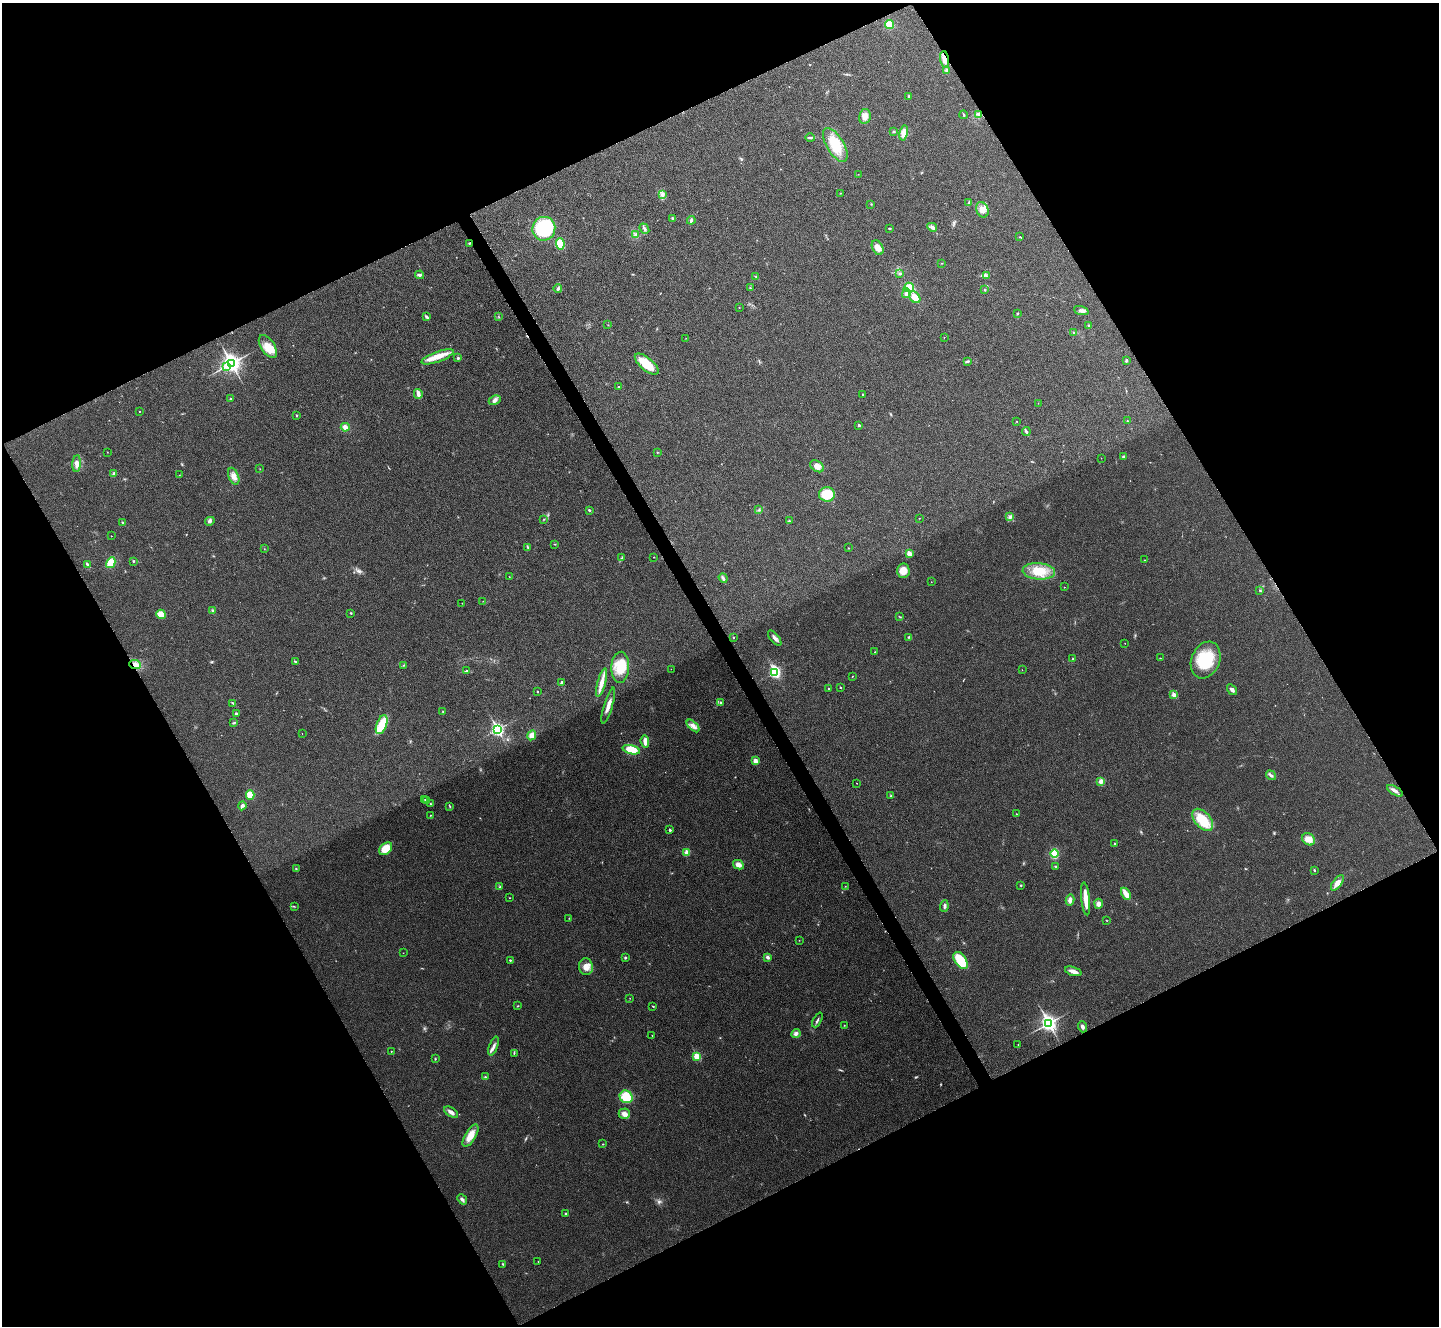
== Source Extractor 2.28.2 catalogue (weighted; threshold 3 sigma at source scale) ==
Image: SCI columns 7-5754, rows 161-5456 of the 5762 x 5752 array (HDU 1 of 3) = the unmasked area's bounding box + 8 px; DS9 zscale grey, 4 x 4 block average (1 PNG px = mean of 4 x 4 image px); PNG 1441 x 1328 px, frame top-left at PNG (2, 3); each listed source drawn as its Kron ellipse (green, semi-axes under 4 px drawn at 4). Shown black and unused: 47% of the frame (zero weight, under 3 of 4 exposures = <1% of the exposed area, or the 3 px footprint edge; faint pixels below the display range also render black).
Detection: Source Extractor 2.28.2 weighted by HDU 2 'WHT'. Background 0.034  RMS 0.0062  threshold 0.0278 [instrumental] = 3 sigma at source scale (4.5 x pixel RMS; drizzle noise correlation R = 1.50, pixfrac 1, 0.05/0.05 arcsec/px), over >= 5 px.
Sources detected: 236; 3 too faint to see at this stretch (4 x 4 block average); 1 inside a brighter object's white glare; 3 cosmic-ray / hot-pixel residue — neither listed nor drawn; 7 inside a brighter listed object's ellipse — not listed separately; the other 222 listed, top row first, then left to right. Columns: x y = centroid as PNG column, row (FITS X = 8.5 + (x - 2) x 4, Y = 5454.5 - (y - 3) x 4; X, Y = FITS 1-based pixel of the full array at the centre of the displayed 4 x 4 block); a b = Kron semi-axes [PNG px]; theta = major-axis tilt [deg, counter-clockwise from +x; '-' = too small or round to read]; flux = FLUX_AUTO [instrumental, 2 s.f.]
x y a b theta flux
890 24 5 4 - 33
945 59 8 4 -81 27
946 70 3 2 - 3.2
908 96 2 2 - 4.6
964 115 4 2 - 3.7
979 115 3 2 - 4.2
865 116 7 5 78 22
894 132 2 2 - 2.5
904 133 7 4 79 33
810 138 4 2 - 5
835 145 19 8 -59 87
858 174 2 2 - 0.76
841 193 2 2 - 1.4
662 194 4 3 - 9
969 203 4 2 - 4.2
871 204 2 2 - 1.8
982 210 8 6 -68 24
673 218 2 2 - 11
691 220 4 3 - 7.9
932 227 5 3 - 12
889 228 3 2 - 2.6
544 229 12 11 - 310
644 229 6 3 -50 7.4
635 235 3 2 - 4.3
1020 237 2 2 - 1.1
469 243 2 2 - 2.6
560 244 6 4 -86 57
878 248 8 5 -63 28
941 263 2 2 - 1
900 274 3 2 - 5.9
420 275 4 2 - 6.7
756 276 2 2 - 1.3
986 276 3 2 - 3.6
909 287 5 4 - 49
558 288 4 3 - 6.5
750 288 2 2 - 2.8
985 290 2 2 - 2.1
906 293 5 3 - 16
915 297 6 4 -48 42
739 307 2 2 - 1.1
1081 311 7 3 -19 11
1017 313 3 2 - 3.3
426 317 3 2 - 3.8
498 317 2 2 - 1
608 325 2 2 - 0.9
1089 326 4 2 - 5.4
1074 332 3 2 - 2.1
944 337 2 2 - 1.9
686 338 2 2 - 0.77
268 347 13 6 -56 49
438 357 17 5 20 48
458 358 3 3 - 5.1
967 361 3 2 - 3.6
1126 361 3 2 - 6.2
231 363 4 3 - 2100
647 364 14 6 -40 81
226 366 3 3 - 33
618 387 2 2 - 3.1
418 394 5 2 - 22
863 394 2 2 - 4.3
231 399 2 2 - 11
495 400 6 3 27 11
1038 403 2 2 - 0.79
139 411 2 2 - 2.9
297 415 2 2 - 6.9
1127 421 2 2 - 2.7
1017 422 2 2 - 1.3
859 425 2 2 - 12
345 427 4 3 - 18
1026 432 5 2 - 6
107 452 2 2 - 1.2
657 452 2 2 - 2
1124 456 4 2 - 5.5
1101 458 2 2 - 0.7
77 464 8 4 85 21
817 466 7 5 -32 24
260 469 2 2 - 0.96
114 474 3 2 - 15
179 475 2 2 - 1.2
234 476 9 5 -68 23
827 494 8 7 - 96
589 510 2 2 - 12
759 510 3 2 - 3.5
1010 517 4 2 - 5.2
919 518 2 2 - 1.1
544 519 2 2 - 1.6
210 521 5 3 - 8.2
789 521 2 2 - 3.6
123 523 2 2 - 3.8
111 536 2 2 - 1.4
555 544 2 2 - 2.1
528 547 2 2 - 2.6
849 548 2 2 - 1.2
264 549 2 2 - 0.89
909 553 2 2 - 73
654 557 2 2 - 1.4
622 558 4 2 - 3.5
1144 560 2 2 - 1.2
133 561 2 2 - 3.7
111 563 6 4 59 52
88 565 4 2 - 11
903 571 7 6 - 36
1039 571 16 8 -4 81
509 577 2 2 - 0.9
723 578 5 3 - 7.2
931 582 2 2 - 0.82
1064 587 2 2 - 1.3
1260 590 3 2 - 2.7
483 601 2 2 - 0.98
462 603 2 2 - 0.97
213 611 4 2 - 5
351 613 3 2 - 2.5
161 614 5 4 - 41
900 617 2 2 - 2.2
733 637 2 2 - 4.9
909 637 4 2 - 4.1
775 638 9 3 -50 13
1125 643 2 2 - 0.82
875 652 2 2 - 1.9
1160 658 2 2 - 1.1
1073 659 2 2 - 5.2
1206 660 19 14 68 150
295 661 3 2 - 2.7
135 665 6 4 -4 20
403 665 2 2 - 1.8
620 667 15 9 87 95
671 669 2 2 - 0.93
466 670 2 2 - 3
1022 670 2 2 - 0.72
775 673 2 2 - 380
852 676 2 2 - 1.6
562 682 3 2 - 3.8
601 683 14 4 75 34
840 687 2 2 - 5.4
828 688 2 2 - 5.7
1232 690 6 3 -56 11
537 691 2 2 - 2.7
1174 695 2 2 - 60
233 703 4 2 - 3.6
721 703 2 2 - 18
608 706 18 3 73 26
443 712 2 2 - 1.4
236 714 3 2 - 3.4
234 723 3 2 - 3.5
382 725 10 5 69 84
693 726 8 3 -44 15
497 729 3 2 - 770
302 733 2 2 - 0.89
532 735 5 4 - 23
645 742 6 3 -84 25
631 750 9 4 -14 89
755 761 3 2 - 26
1271 775 5 3 - 8.5
1101 781 3 3 - 17
857 783 2 2 - 1.4
1395 791 9 3 -31 13
250 795 4 4 - 51
891 796 3 2 - 3.2
425 799 2 2 - 1.7
427 801 2 2 - 1.4
430 804 3 2 - 3.2
242 806 4 3 - 9.6
450 807 3 2 - 2.7
1016 814 2 2 - 2
430 815 2 2 - 1.5
1203 820 13 7 -49 110
670 830 2 2 - 15
1309 839 7 5 -37 32
1115 844 2 2 - 8.9
386 849 7 5 43 54
687 852 2 2 - 64
1054 854 4 3 - 92
738 865 6 4 -28 20
1055 866 3 2 - 2.4
296 869 2 2 - 2.8
1314 870 2 2 - 6.3
1337 883 9 4 52 26
1021 885 2 2 - 3.3
845 886 2 2 - 1.2
500 887 2 2 - 2.1
1126 894 7 3 -60 44
509 898 2 2 - 2.5
1086 899 16 3 -84 65
1070 900 5 3 - 15
1099 904 5 3 - 16
294 906 2 2 - 1.5
944 906 6 2 84 7.6
569 918 2 2 - 1.7
1107 921 2 2 - 1.2
799 940 2 2 - 0.9
403 953 2 2 - 0.82
768 957 4 3 - 9
625 958 2 2 - 4.4
510 960 2 2 - 5.9
961 961 9 5 -56 120
586 967 8 7 - 27
1073 971 9 3 -18 28
630 998 2 2 - 0.85
518 1006 2 2 - 2.4
653 1006 3 2 - 2.8
817 1020 8 2 64 6.1
1048 1023 3 3 - 1400
844 1025 2 2 - 1.2
1082 1027 5 3 - 9.9
796 1034 5 3 - 10
652 1036 2 2 - 1
1018 1045 2 2 - 0.97
494 1046 10 3 71 16
391 1051 2 2 - 2.3
514 1053 3 2 - 2
697 1057 2 2 - 150
435 1059 2 2 - 1.8
485 1077 3 2 - 3.7
626 1097 7 6 - 77
451 1112 8 3 -33 16
624 1114 5 5 - 16
470 1136 13 5 60 48
603 1144 2 2 - 1.9
462 1199 5 3 - 9.4
565 1214 2 2 - 2.2
538 1261 2 2 - 1.3
503 1264 2 2 - 3.1
Overlapping masked pixels (flux is a lower limit): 3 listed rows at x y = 945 59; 469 243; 135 665
Diffuse or blended objects may show on this block-average render without a row.